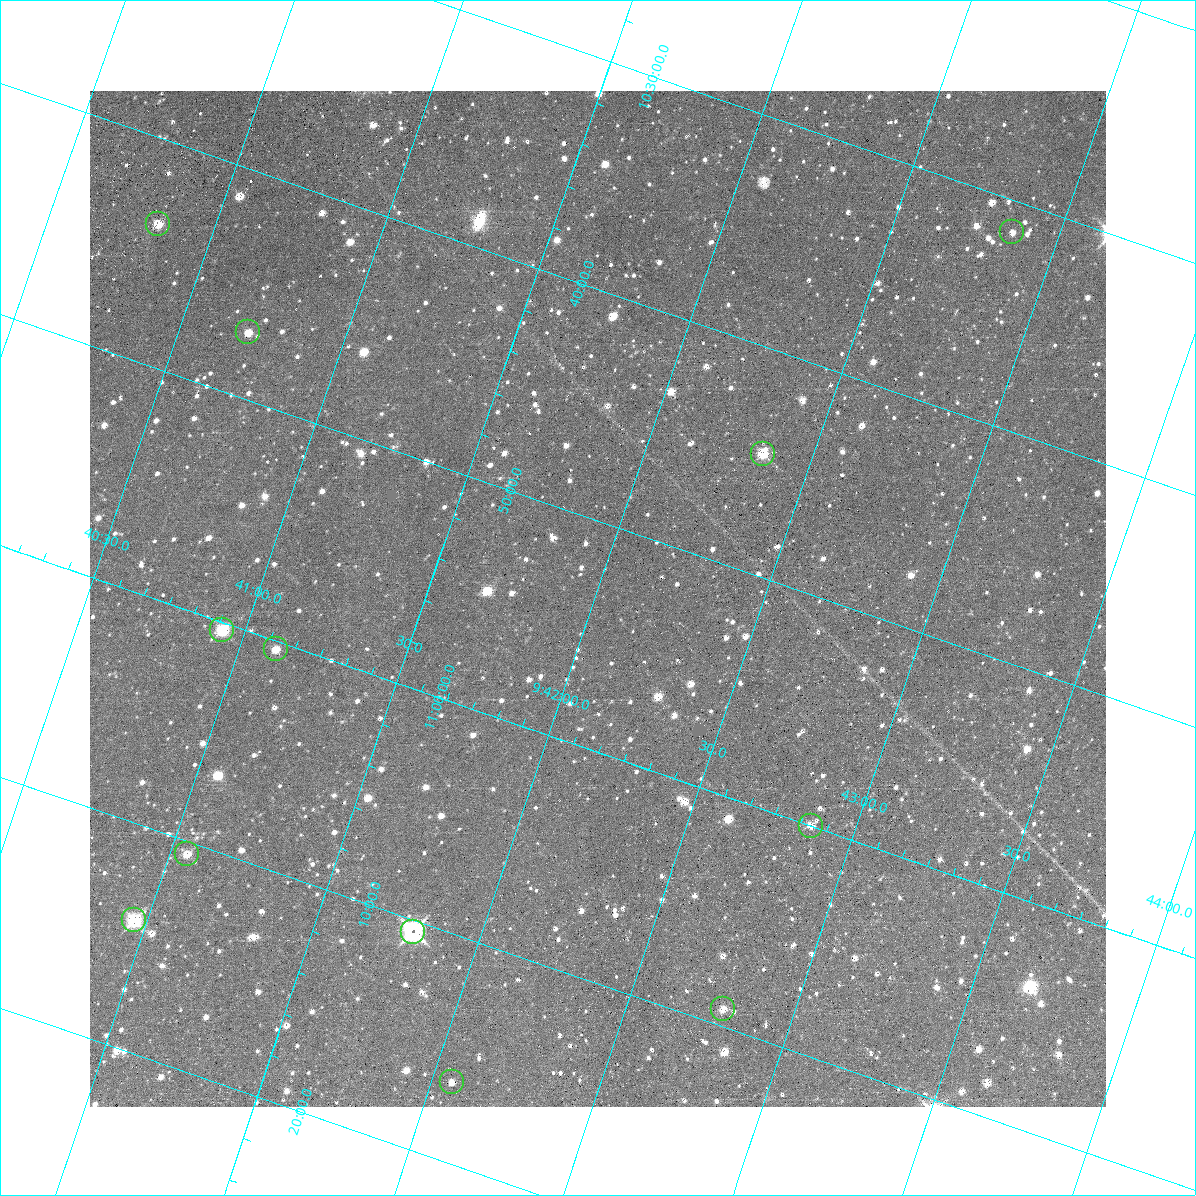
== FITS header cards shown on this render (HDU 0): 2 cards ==
NAXIS1  =                 1016 / length of data axis 1
NAXIS2  =                 1016 / length of data axis 2

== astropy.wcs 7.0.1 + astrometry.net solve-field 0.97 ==
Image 1016 x 1016 px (HDU 0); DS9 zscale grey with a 90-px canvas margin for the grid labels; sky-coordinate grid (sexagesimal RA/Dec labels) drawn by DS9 from the SOLVED WCS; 12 Tycho-2 reference stars matched to detected sources circled (green)
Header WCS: RA---SIN-SIP/DEC--SIN-SIP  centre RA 09:42:01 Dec +10:53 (145.50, +10.89 deg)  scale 2.76 arcsec/px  FOV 46.7' x 46.4'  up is -161 deg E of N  parity normal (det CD < 0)
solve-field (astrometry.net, Tycho-2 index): VERIFIED the header's WCS against the Tycho-2 star catalogue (verified at 3 index scales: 6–12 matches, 1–2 conflicts across passes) and refined it, rather than solving blind
Solved WCS: RA---TAN-SIP/DEC--TAN-SIP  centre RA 09:42:01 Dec +10:53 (145.50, +10.89 deg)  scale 2.76 arcsec/px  FOV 46.7' x 46.4'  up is -161 deg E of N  parity normal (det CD < 0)
The solver's refit moves the header's centre by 0.62 arcsec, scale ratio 0.9992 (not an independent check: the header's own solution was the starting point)
Tycho-2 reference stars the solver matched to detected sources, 12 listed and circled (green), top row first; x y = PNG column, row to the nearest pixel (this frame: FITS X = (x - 90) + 1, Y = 1016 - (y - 91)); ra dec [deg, ICRS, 3 dp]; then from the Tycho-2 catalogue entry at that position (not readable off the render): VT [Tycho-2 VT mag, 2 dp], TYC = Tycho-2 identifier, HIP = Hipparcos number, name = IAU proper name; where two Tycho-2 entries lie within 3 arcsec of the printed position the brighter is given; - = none
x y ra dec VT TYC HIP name
158 224 145.083 +10.729 11.39 824-563-1 - -
1012 232 145.715 +10.523 11.59 831-266-1 - -
248 332 145.177 +10.785 11.13 824-1173-1 - -
763 454 145.588 +10.744 10.80 831-2-1 - -
222 630 145.233 +11.005 11.02 824-1890-1 - -
276 649 145.278 +11.006 11.56 824-977-1 - -
811 826 145.717 +11.000 11.88 831-1510-1 - -
187 854 145.264 +11.176 11.90 824-809-1 - -
134 920 145.241 +11.237 10.56 824-63-1 - -
413 932 145.449 +11.176 9.03 824-423-1 - -
723 1009 145.697 +11.154 12.10 831-1217-1 - -
452 1082 145.515 +11.274 12.94 824-910-1 - -